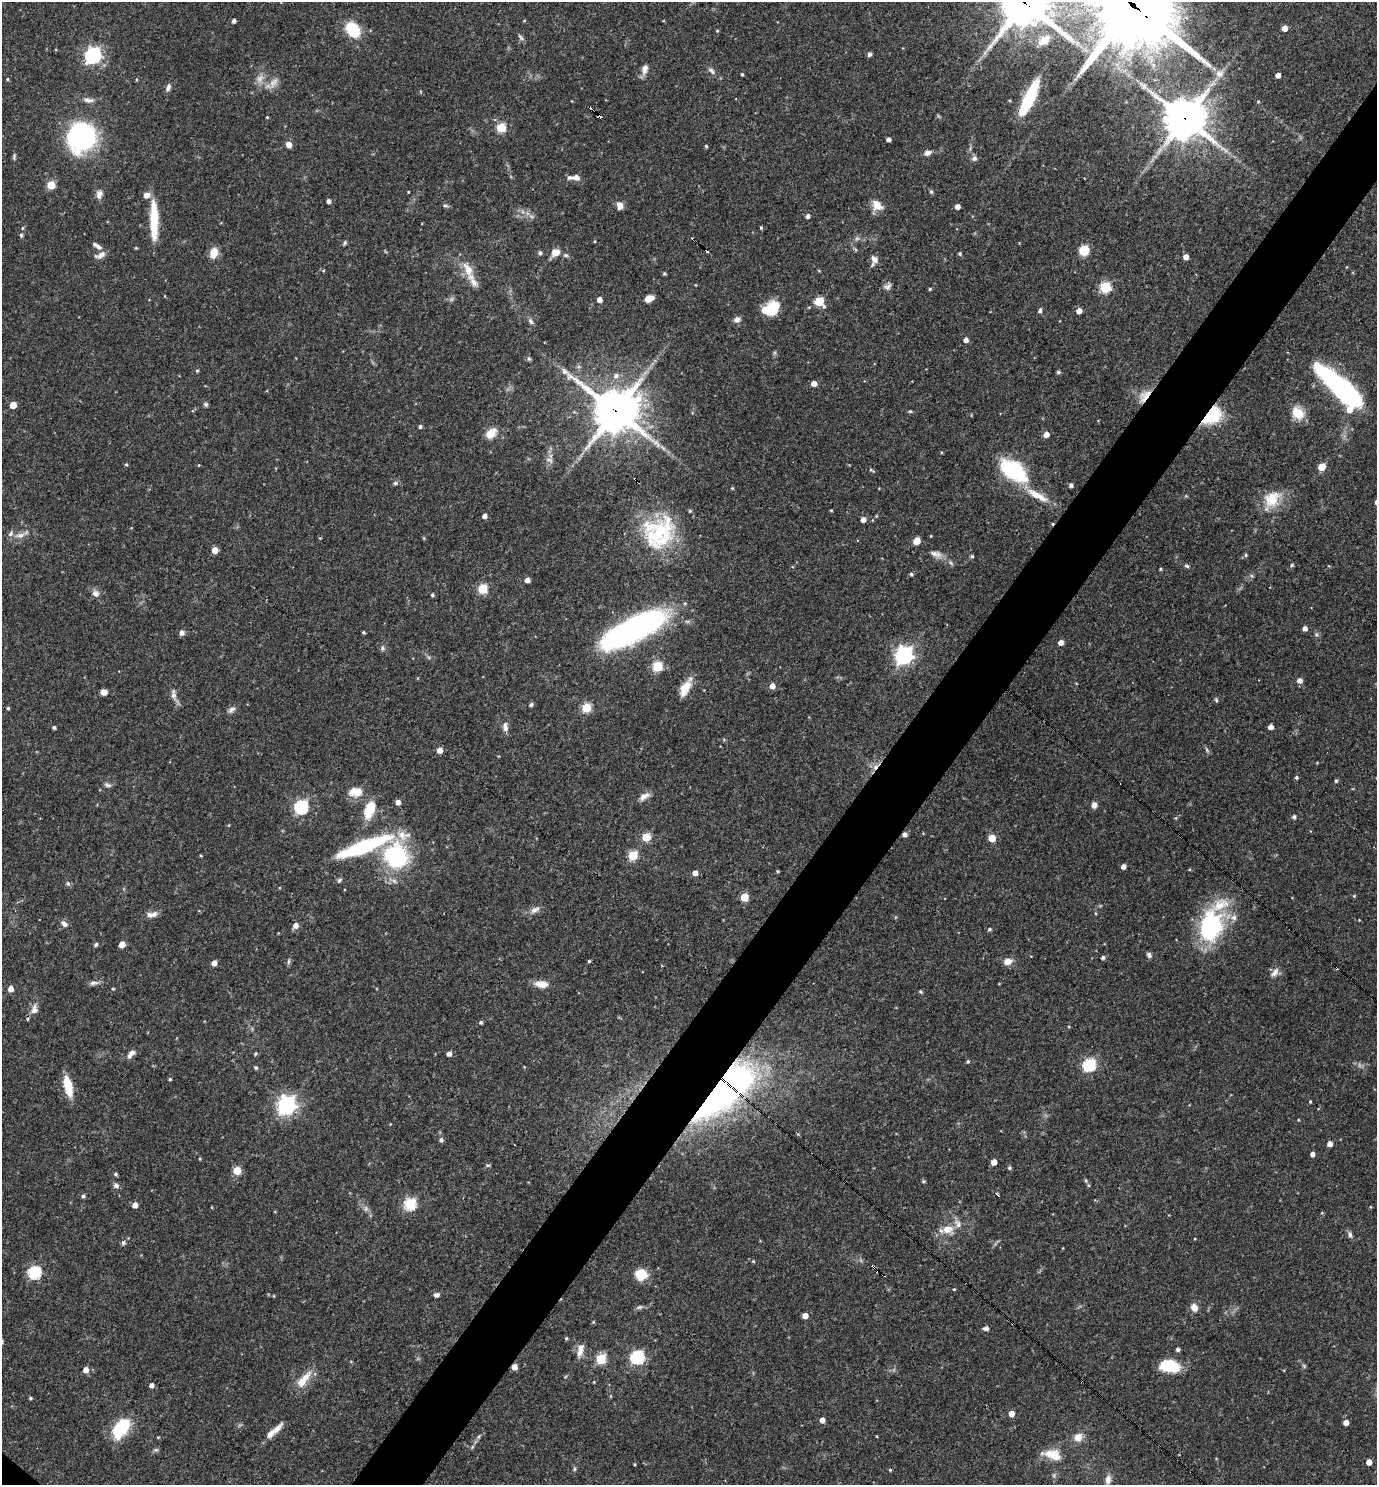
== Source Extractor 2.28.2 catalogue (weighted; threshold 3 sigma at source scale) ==
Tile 10 of 4 x 4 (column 2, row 3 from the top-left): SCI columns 1523-2897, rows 1484-2966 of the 5936 x 5933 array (HDU 1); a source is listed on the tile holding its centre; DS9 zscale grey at full resolution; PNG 1379 x 1487 px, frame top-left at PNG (2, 2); no overlay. Shown black and unused: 5% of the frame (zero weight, under 3 of 4 exposures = <1% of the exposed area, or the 3 px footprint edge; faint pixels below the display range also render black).
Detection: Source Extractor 2.28.2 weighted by HDU 2 'WHT'; one run over the whole footprint, this tile lists its part. Background 0.0527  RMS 0.0031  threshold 0.0142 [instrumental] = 3 sigma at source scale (4.5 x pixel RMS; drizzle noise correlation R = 1.50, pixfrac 1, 0.05/0.05 arcsec/px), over >= 5 px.
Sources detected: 287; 4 too faint to see at this stretch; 1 inside a brighter object's white glare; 10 cosmic-ray / hot-pixel residue — not listed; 11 inside a brighter listed object's ellipse — not listed separately; the other 261 listed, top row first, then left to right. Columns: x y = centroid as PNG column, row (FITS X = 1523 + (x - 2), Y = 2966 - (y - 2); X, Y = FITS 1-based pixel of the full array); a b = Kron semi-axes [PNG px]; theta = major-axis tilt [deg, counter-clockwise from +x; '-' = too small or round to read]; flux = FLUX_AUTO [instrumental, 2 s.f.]
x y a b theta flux
1024 2 17 16 - 1300
1132 5 35 27 -44 4300
234 21 4 3 - 1
1284 28 5 4 - 2.5
353 30 20 13 -52 9.9
717 31 4 4 - 0.3
521 37 10 4 -49 0.74
1044 40 15 9 37 4.3
869 54 5 5 - 0.77
93 55 7 6 - 89
645 69 14 7 76 2
711 71 11 6 -44 1.1
742 74 3 3 - 0.41
1219 74 12 10 14 2.2
1278 75 4 4 - 1.8
7 79 4 3 - 0.38
273 82 17 9 54 2.4
168 88 9 6 66 1.1
1029 98 37 9 65 16
88 100 14 6 -6 1.4
1258 101 5 4 - 0.34
593 110 7 3 -37 5.5
267 117 3 3 - 0.27
1185 118 14 13 - 880
501 128 5 5 - 16
82 137 16 15 - 91
888 139 4 4 - 1
289 145 5 5 - 2.4
706 146 4 3 - 0.41
927 153 9 5 21 1.6
14 156 9 4 80 0.55
974 158 8 7 - 1
574 177 17 6 0 2
51 185 5 5 - 8.9
408 192 3 2 - 0.23
931 192 5 5 - 0.58
99 194 11 8 78 1.6
146 195 6 5 - 2.6
328 201 5 4 - 0.95
620 205 9 7 -77 1.8
877 205 14 11 -45 3.2
445 206 8 4 -9 0.58
957 206 4 4 - 2
808 216 5 4 - 1.1
154 220 41 8 -89 12
22 228 5 3 - 0.32
761 228 4 3 - 0.39
21 235 5 5 - 0.59
857 238 7 4 0 0.66
693 239 5 3 - 0.92
595 241 4 3 - 0.29
345 242 7 4 60 0.49
97 246 13 5 -31 1.4
136 248 5 3 - 0.28
1084 250 8 8 - 7.2
555 252 12 9 26 2.7
214 253 10 8 76 4.3
540 253 5 4 - 0.72
960 254 4 4 - 0.51
100 255 15 7 22 1.8
566 255 7 5 -20 0.65
1186 257 4 4 - 2.7
874 259 12 8 -64 1.8
468 269 19 10 -62 4.7
664 273 4 4 - 0.46
887 287 10 7 18 1.2
1105 287 6 5 - 24
930 289 4 3 - 0.42
649 298 8 6 21 3.2
451 299 7 4 89 0.6
599 300 4 4 - 2.2
819 302 6 5 - 14
771 309 15 12 27 11
1040 311 6 5 - 0.71
1079 311 4 4 - 2.4
737 319 9 8 - 1.3
531 321 9 6 -59 0.86
966 340 5 5 - 1.5
529 358 6 5 - 0.52
197 371 4 4 - 0.39
1058 372 4 4 - 0.57
616 376 9 7 21 1.5
814 383 5 5 - 2.2
1342 389 48 13 -43 85
1144 396 20 10 52 4.1
206 404 6 5 - 0.6
13 405 5 5 - 5.3
615 411 16 15 - 1000
910 411 5 4 - 0.39
1298 413 12 9 -50 7.6
1212 416 23 15 42 14
420 427 4 4 - 0.67
491 433 13 9 45 4.3
1046 434 5 5 - 2.1
549 460 11 5 -18 0.91
126 464 4 4 - 0.39
199 465 4 3 - 0.22
1322 467 5 5 - 7.4
872 470 9 3 -31 0.43
1013 471 34 18 -34 23
636 480 8 3 -40 2.2
395 483 7 5 2 0.66
1071 485 4 4 - 0.94
732 488 4 4 - 0.31
1037 495 37 9 -29 6.7
1272 499 27 18 52 8
831 510 3 3 - 0.29
484 516 5 4 - 1.4
863 519 4 4 - 1.9
659 532 46 38 49 30
20 535 14 7 9 2.3
916 541 7 6 - 2.8
215 550 5 5 - 3.3
936 554 18 8 -19 2.3
1246 555 5 5 - 0.54
972 556 5 4 - 0.4
1292 565 5 4 - 0.42
1187 566 6 5 - 0.59
1161 569 4 3 - 0.36
911 574 5 4 - 0.56
527 580 4 4 - 1.9
482 589 5 5 - 16
95 593 9 8 - 1.5
432 595 4 4 - 0.52
637 627 63 20 27 94
1305 628 4 4 - 1.5
364 632 3 3 - 0.41
182 633 5 5 - 1.6
1061 642 5 4 - 1.9
382 648 8 6 -90 0.7
904 656 7 7 - 140
657 667 6 6 - 16
1300 680 5 5 - 1.8
772 686 5 5 - 2.3
685 688 22 9 62 5.2
104 692 6 6 - 1.8
173 694 13 6 -88 1.6
1216 700 5 4 - 0.46
531 705 5 5 - 0.69
8 708 4 4 - 0.46
586 708 5 5 - 17
231 710 10 6 37 1.2
54 727 4 4 - 0.67
505 727 12 7 -88 1.7
1271 727 4 4 - 1.8
439 750 5 5 - 2.7
1207 750 9 4 -60 0.56
1296 777 4 4 - 0.57
1336 781 4 4 - 0.43
108 785 10 5 -18 0.81
356 792 17 11 7 4.6
644 796 16 7 31 2.1
398 802 5 4 - 1.7
1094 805 7 6 - 1.5
301 807 6 6 - 48
369 810 20 11 69 7.9
1294 817 4 4 - 0.87
229 825 4 3 - 0.23
646 837 5 5 - 11
992 838 5 5 - 6.6
362 847 57 12 21 34
633 855 5 5 - 16
396 856 23 21 -55 36
1123 866 4 4 - 1.7
778 871 4 4 - 0.35
695 873 5 4 - 2.3
339 880 8 5 46 0.58
68 883 7 5 -68 0.65
1354 896 4 3 - 0.31
744 897 5 5 - 7.9
535 910 14 7 31 1.8
154 914 10 8 44 1.5
1359 920 3 3 - 0.19
64 924 9 6 -40 1.3
295 926 6 5 - 2
1211 926 41 28 77 32
989 929 5 4 - 0.54
96 944 5 4 - 0.71
122 944 5 4 - 3.6
1149 955 6 5 - 0.99
1103 958 4 4 - 0.86
288 961 8 4 81 0.6
589 961 4 4 - 0.41
1008 961 8 7 - 3.1
214 963 5 4 - 2.4
1275 972 13 7 48 1.8
94 983 13 5 7 1.2
541 984 16 9 -6 3.1
11 989 5 5 - 2.3
113 989 5 3 - 0.27
920 992 5 4 - 0.38
34 1009 14 8 84 2.2
481 1022 4 4 - 0.58
1069 1027 4 3 - 0.24
255 1053 5 4 - 0.45
131 1054 12 6 48 1.7
449 1054 5 4 - 1.4
968 1061 4 4 - 0.52
1089 1065 7 6 - 41
256 1067 5 5 - 0.46
170 1079 4 3 - 0.4
68 1086 23 8 -77 7.5
721 1090 76 29 44 130
1310 1101 4 3 - 0.37
287 1105 7 7 - 140
441 1140 5 5 - 0.85
1330 1144 5 5 - 1.9
1312 1154 4 4 - 1.4
994 1162 5 4 - 2.7
488 1165 6 3 18 0.42
1009 1168 4 4 - 0.58
237 1171 5 5 - 8.5
116 1174 5 4 - 0.53
923 1181 6 3 -71 0.41
1086 1181 5 4 - 0.45
116 1186 8 6 -11 1.1
83 1196 5 4 - 0.73
410 1204 6 6 - 35
135 1205 5 5 - 2.1
1370 1207 5 3 - 0.26
947 1229 17 10 11 4.2
1350 1235 10 5 -78 0.91
753 1261 4 4 - 0.34
873 1266 4 2 - 0.76
34 1272 6 6 - 40
641 1274 13 11 -8 5.9
954 1289 3 3 - 0.31
436 1295 6 5 - 1.1
639 1307 9 5 24 0.78
1194 1308 9 8 - 2.3
805 1316 5 4 - 2.6
593 1322 4 4 - 0.34
986 1328 5 4 - 1.3
566 1338 4 4 - 0.46
1178 1349 4 4 - 0.78
580 1350 17 7 76 2.8
637 1357 6 6 - 46
601 1359 6 5 - 18
1170 1366 21 13 -6 10
514 1367 5 5 - 2.4
86 1370 5 5 - 2.3
303 1379 27 10 49 5.1
151 1385 4 4 - 1.4
30 1398 4 3 - 0.43
1011 1413 4 4 - 2.8
822 1420 4 4 - 2.1
1346 1422 4 4 - 2.2
121 1428 16 9 51 24
276 1429 20 7 44 2.9
876 1436 4 2 - 0.22
158 1437 5 3 - 0.27
478 1437 6 4 46 0.53
1078 1437 10 9 - 3
472 1447 6 4 71 0.43
156 1450 6 5 - 0.58
1053 1455 23 13 -17 5.4
1369 1462 4 4 - 2.6
634 1464 4 3 - 0.26
575 1469 6 4 88 0.47
890 1470 4 4 - 0.35
1108 1480 13 8 83 1.9
Overlapping masked pixels (flux is a lower limit): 13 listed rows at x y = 1024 2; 1132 5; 593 110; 1185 118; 693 239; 1144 396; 615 411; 1212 416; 636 480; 34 1009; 721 1090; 873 1266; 514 1367
Isophote crosses this tile's border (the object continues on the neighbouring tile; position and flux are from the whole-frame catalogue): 2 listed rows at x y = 1024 2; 1132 5